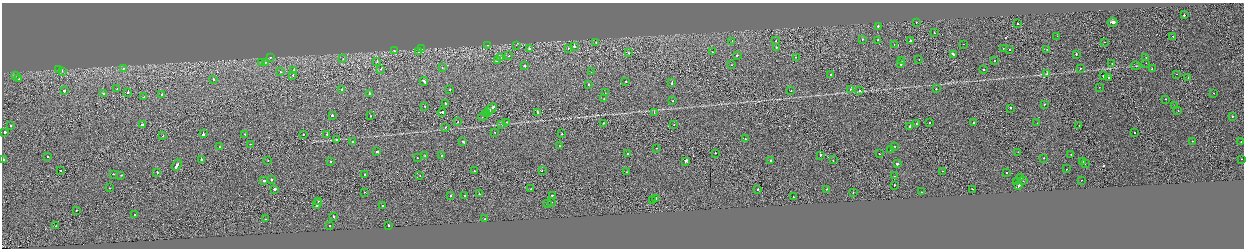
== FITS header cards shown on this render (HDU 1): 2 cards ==
NAXIS1  =                 2484
NAXIS2  =                  492

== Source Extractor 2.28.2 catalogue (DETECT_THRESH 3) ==
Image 2484 x 492 px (HDU 1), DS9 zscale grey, zoomed out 1/2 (1 PNG px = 2 x 2 image px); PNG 1246 x 250 px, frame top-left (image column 1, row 491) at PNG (2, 3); each listed source drawn as its Kron ellipse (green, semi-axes under 4 px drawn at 4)
Background -4.85e-04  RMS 0.063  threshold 0.189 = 3 sigma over >= 5 px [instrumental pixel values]
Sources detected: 237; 15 cannot appear on this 1/2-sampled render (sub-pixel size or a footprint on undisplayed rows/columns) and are neither listed nor drawn; the other 222 listed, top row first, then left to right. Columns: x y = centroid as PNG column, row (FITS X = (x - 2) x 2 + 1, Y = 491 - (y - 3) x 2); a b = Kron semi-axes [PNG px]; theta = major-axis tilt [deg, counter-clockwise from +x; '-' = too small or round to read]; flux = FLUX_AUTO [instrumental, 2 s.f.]
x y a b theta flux
1184 15 2 2 - 280
916 22 2 2 - 15
1112 22 5 2 - 800
1017 24 2 2 - 36
878 27 2 2 - 47
934 33 2 1 - 26
1057 36 2 1 - 28
1173 36 2 1 - 62
862 39 2 1 - 53
878 40 2 2 - 120
732 41 2 1 - 200
776 41 2 2 - 32
910 41 2 2 - 110
596 42 2 1 - 26
1104 42 2 1 - 35
894 44 2 2 - 25
963 44 2 1 - 59
487 45 2 1 - 11
516 45 2 2 - 16
574 46 2 1 - 350
776 47 2 2 - 110
568 48 2 1 - 30
1003 48 2 1 - 21
421 49 2 1 - 25
529 49 2 2 - 88
1047 49 2 2 - 36
394 50 2 2 - 320
1009 50 2 2 - 31
419 52 2 2 - 110
712 52 2 1 - 26
628 53 2 1 - 16
953 54 3 2 - 190
1076 54 2 2 - 87
737 55 2 2 - 55
509 56 2 1 - 35
270 57 2 2 - 85
796 57 2 2 - 50
500 58 2 1 - 29
1146 58 2 2 - 130
343 59 2 2 - 17
919 59 2 2 - 28
902 60 2 1 - 20
994 60 2 2 - 44
497 61 2 2 - 30
262 62 2 2 - 22
265 62 2 2 - 140
377 62 2 1 - 22
1112 63 2 1 - 28
1146 63 2 1 - 9
901 64 2 2 - 300
732 65 2 1 - 24
524 66 2 2 - 310
1136 66 4 2 - 7.2
123 68 2 2 - 26
442 68 2 2 - 24
1080 68 2 2 - 46
381 69 2 2 - 23
1152 69 2 1 - 36
59 70 2 2 - 28
984 70 2 2 - 54
62 71 2 1 - 36
294 71 2 2 - 270
280 72 2 2 - 20
591 72 2 1 - 21
830 74 2 2 - 34
1047 74 2 1 - 47
1177 74 2 1 - 22
293 75 2 2 - 55
15 76 2 2 - 22
1103 76 2 2 - 65
1109 77 2 2 - 190
19 78 2 2 - 33
1188 78 2 2 - 34
214 79 2 2 - 260
424 81 4 2 - 160
626 81 2 2 - 30
672 83 3 2 - 120
588 84 2 2 - 40
1099 87 2 1 - 13
117 89 2 1 - 26
450 89 2 1 - 30
850 89 2 2 - 43
936 89 2 2 - 39
341 90 2 2 - 59
860 90 2 2 - 100
64 91 2 2 - 160
791 91 2 1 - 20
128 92 2 1 - 210
369 93 2 2 - 51
605 93 2 2 - 21
1213 93 2 1 - 18
103 94 2 2 - 85
161 95 2 1 - 18
144 97 2 1 - 17
604 99 2 2 - 35
1166 99 2 2 - 42
673 101 2 1 - 30
446 104 2 2 - 45
1044 104 2 2 - 33
425 106 2 1 - 37
1174 106 2 2 - 18
492 108 6 2 43 270
1011 108 2 2 - 46
488 111 2 2 - 380
1178 111 2 1 - 19
442 112 4 2 - 310
537 112 2 2 - 320
487 113 2 1 - 210
654 113 2 1 - 25
332 115 2 2 - 170
370 116 2 2 - 54
483 116 5 1 - 230
1232 116 2 2 - 190
458 122 2 1 - 17
506 122 2 2 - 18
929 122 2 2 - 35
604 123 2 1 - 23
973 123 2 2 - 24
1037 123 2 1 - 14
142 124 3 2 - 110
502 124 3 2 - 4
674 124 2 2 - 34
916 124 2 1 - 19
1079 125 2 1 - 27
10 126 2 2 - 42
445 127 2 1 - 58
910 127 2 2 - 210
5 132 2 2 - 250
495 132 2 2 - 18
1134 132 2 2 - 36
203 133 4 2 - 230
244 134 2 2 - 35
303 134 2 2 - 41
327 134 2 1 - 45
561 134 2 1 - 22
163 136 2 1 - 32
745 139 2 1 - 65
336 140 2 2 - 80
353 141 2 2 - 34
1192 141 2 2 - 98
463 142 3 2 - 110
1241 142 2 1 - 24
250 144 2 1 - 27
559 146 2 2 - 24
894 146 2 2 - 29
219 147 2 2 - 53
657 148 2 2 - 32
890 149 2 1 - 45
377 152 3 2 - 210
1018 152 2 1 - 27
715 153 2 1 - 76
628 154 2 2 - 40
879 154 2 2 - 23
1071 154 2 1 - 13
425 155 2 1 - 23
820 155 2 2 - 110
442 156 2 1 - 620
47 157 2 1 - 83
417 158 2 2 - 27
1044 158 2 2 - 53
1241 159 2 1 - 23
3 160 2 2 - 330
201 160 2 2 - 280
771 160 2 2 - 120
833 160 2 1 - 62
268 161 2 2 - 27
686 161 4 2 - 150
330 162 2 2 - 44
1083 162 2 1 - 36
1085 163 2 1 - 15
898 164 2 2 - 520
177 165 6 2 58 340
1067 169 2 1 - 52
61 170 2 1 - 43
474 171 2 2 - 49
542 171 2 1 - 27
943 171 2 1 - 12
157 172 2 2 - 54
627 172 2 2 - 29
1007 173 2 2 - 49
113 174 2 2 - 24
365 174 2 2 - 72
121 175 2 2 - 46
420 175 2 1 - 28
894 176 2 2 - 22
1020 178 2 2 - 22
264 180 2 2 - 290
271 180 2 2 - 140
1081 180 2 1 - 34
1017 181 2 2 - 27
1023 181 2 1 - 36
894 185 2 2 - 57
1019 186 4 2 - 320
110 188 2 1 - 140
531 188 2 1 - 77
274 189 2 2 - 380
758 189 2 2 - 120
827 189 2 2 - 41
973 189 3 2 - 140
364 192 2 1 - 28
922 192 2 2 - 28
853 193 2 2 - 46
479 194 2 2 - 38
552 195 2 2 - 69
451 196 2 2 - 56
465 196 2 2 - 140
793 197 2 1 - 28
655 198 2 2 - 70
652 200 2 1 - 19
319 201 2 1 - 82
552 202 2 2 - 46
547 203 2 2 - 48
317 204 5 2 - 160
383 206 2 2 - 37
76 210 2 1 - 74
135 214 2 2 - 40
334 216 3 2 - 90
265 219 2 2 - 46
485 219 2 2 - 67
388 225 2 2 - 93
56 226 2 1 - 360
330 226 2 2 - 43
At the frame edge (FLAGS 8, measured only in part): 1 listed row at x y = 3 160
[15 sub-pixel or undisplayed-footprint detections neither listed nor drawn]